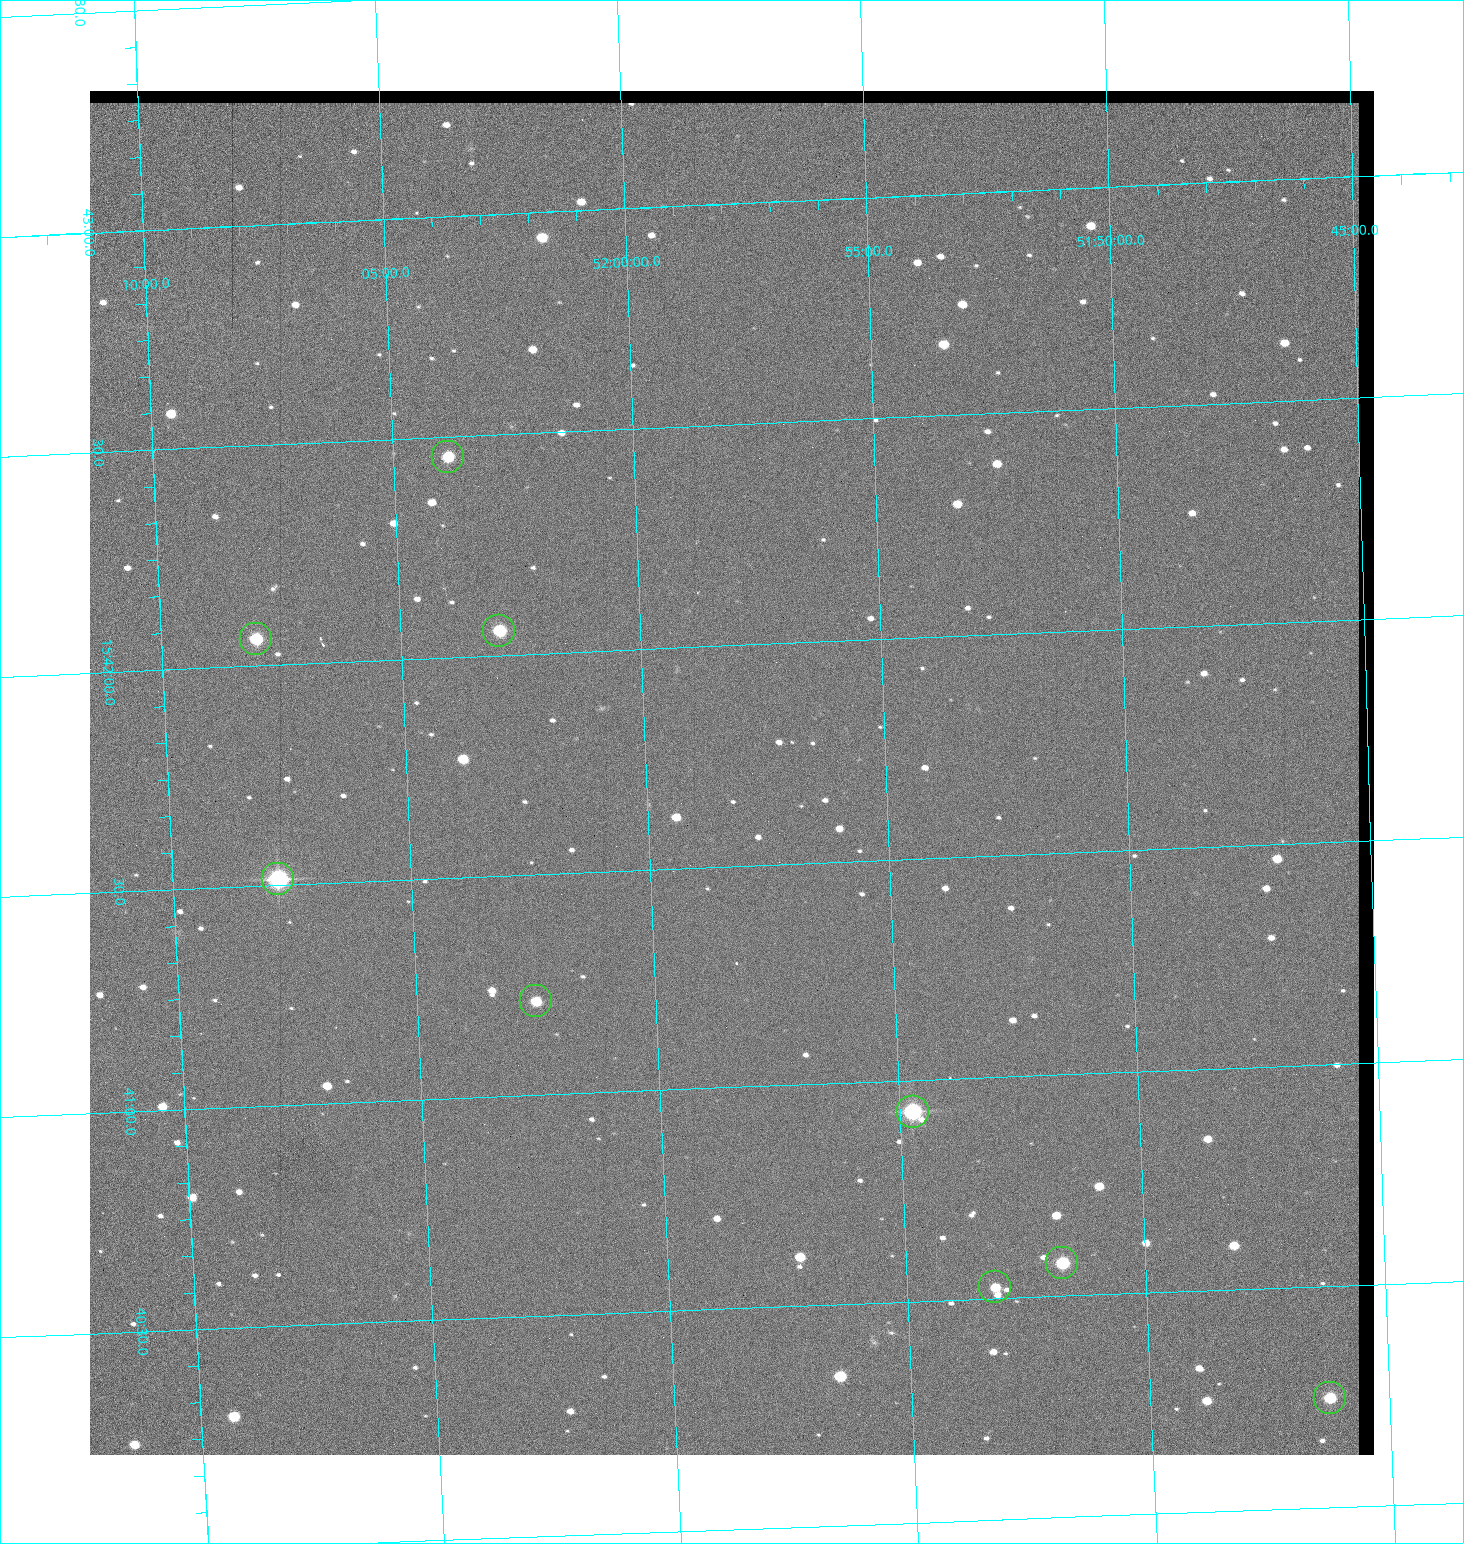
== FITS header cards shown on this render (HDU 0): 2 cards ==
NAXIS1  =                 1284 / length of data axis 1
NAXIS2  =                 1364 / length of data axis 2

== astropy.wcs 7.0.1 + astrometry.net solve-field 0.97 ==
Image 1284 x 1364 px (HDU 0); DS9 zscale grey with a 90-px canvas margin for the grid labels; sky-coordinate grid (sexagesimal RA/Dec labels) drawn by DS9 from the SOLVED WCS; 9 Tycho-2 reference stars matched to detected sources circled (green)
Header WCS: RA---TAN/DEC--TAN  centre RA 15:41:43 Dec +51:58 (235.43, +51.97 deg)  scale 1.26 arcsec/px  FOV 26.9' x 28.5'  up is +92 deg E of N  parity flipped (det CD > 0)
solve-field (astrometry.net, Tycho-2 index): VERIFIED the header's WCS against the Tycho-2 star catalogue (9 matches, 0 conflicts) and refined it, rather than solving blind
Solved WCS: RA---TAN-SIP/DEC--TAN-SIP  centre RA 15:41:43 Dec +51:58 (235.43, +51.97 deg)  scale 1.25 arcsec/px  FOV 26.8' x 28.5'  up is +92 deg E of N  parity flipped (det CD > 0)
The solver's refit moves the header's centre by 0.43 arcsec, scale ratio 0.9962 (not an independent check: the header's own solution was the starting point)
Tycho-2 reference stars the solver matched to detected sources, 9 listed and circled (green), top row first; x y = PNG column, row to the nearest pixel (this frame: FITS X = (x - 90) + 1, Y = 1364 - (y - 91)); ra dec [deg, ICRS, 3 dp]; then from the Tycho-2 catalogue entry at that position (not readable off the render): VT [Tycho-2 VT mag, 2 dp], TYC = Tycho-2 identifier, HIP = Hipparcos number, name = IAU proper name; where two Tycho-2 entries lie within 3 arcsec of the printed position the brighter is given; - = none
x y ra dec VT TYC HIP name
448 457 235.614 +52.064 11.61 3489-1132-1 - -
499 631 235.514 +52.049 11.19 3489-1407-1 - -
256 639 235.515 +52.133 11.12 3489-1380-1 - -
278 879 235.378 +52.130 9.31 3489-1322-1 76850 -
536 1001 235.303 +52.042 11.52 3489-958-1 - -
913 1112 235.232 +51.912 9.59 3489-824-1 - -
1062 1263 235.143 +51.862 10.97 3489-1016-1 - -
995 1287 235.131 +51.886 12.29 3489-908-1 - -
1330 1398 235.062 +51.771 11.53 3489-1453-1 - -